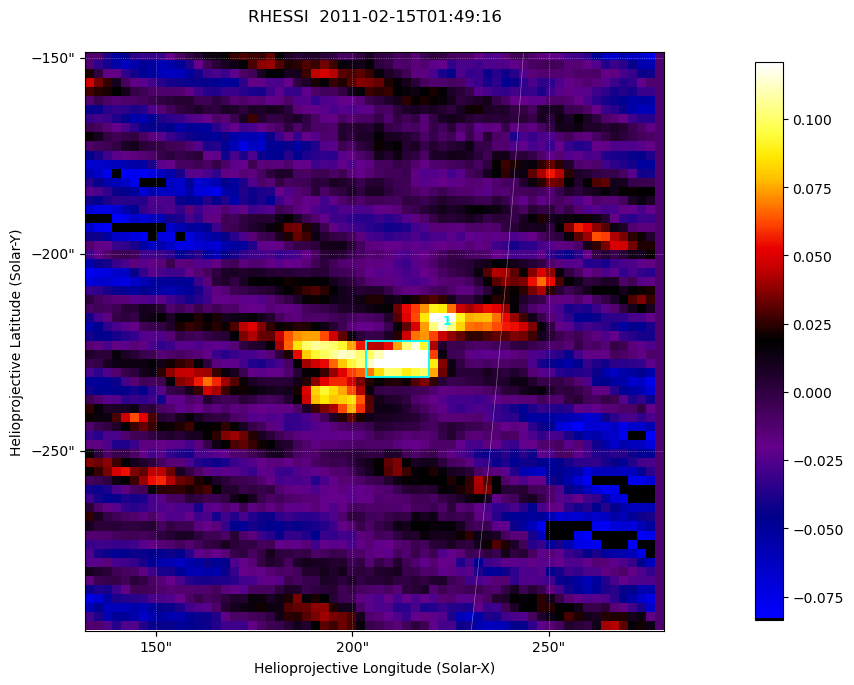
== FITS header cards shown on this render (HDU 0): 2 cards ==
TELESCOP= 'RHESSI  '           / Name of the Telescope or Mission
DATE_OBS= '2011-02-15T01:49:16.000' / nominal U.T. date when integration of this

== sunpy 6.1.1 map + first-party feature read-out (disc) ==
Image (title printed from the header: RHESSI  2011-02-15T01:49:16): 64 x 64 px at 2.3 arcsec/px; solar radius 971 arcsec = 422 px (partial field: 0.7% of the solar disc is inside the frame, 100% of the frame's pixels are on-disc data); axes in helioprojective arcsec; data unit not stated in the header (colour bar unlabelled)
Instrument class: DISC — disc imager (sunpy class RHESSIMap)
Bright regions (active regions / flare kernels): reference = the on-disc median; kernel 3 px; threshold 5 sigma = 0.102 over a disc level ~-0.0124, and >= 1.15x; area >= 9 px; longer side >= 3 px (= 6.9 arcsec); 1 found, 1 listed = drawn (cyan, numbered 1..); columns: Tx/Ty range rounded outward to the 5 arcsec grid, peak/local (2 s.f.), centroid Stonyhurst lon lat
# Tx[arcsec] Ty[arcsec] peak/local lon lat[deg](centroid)
1 200..220 -235..-220 -11 +13 -20